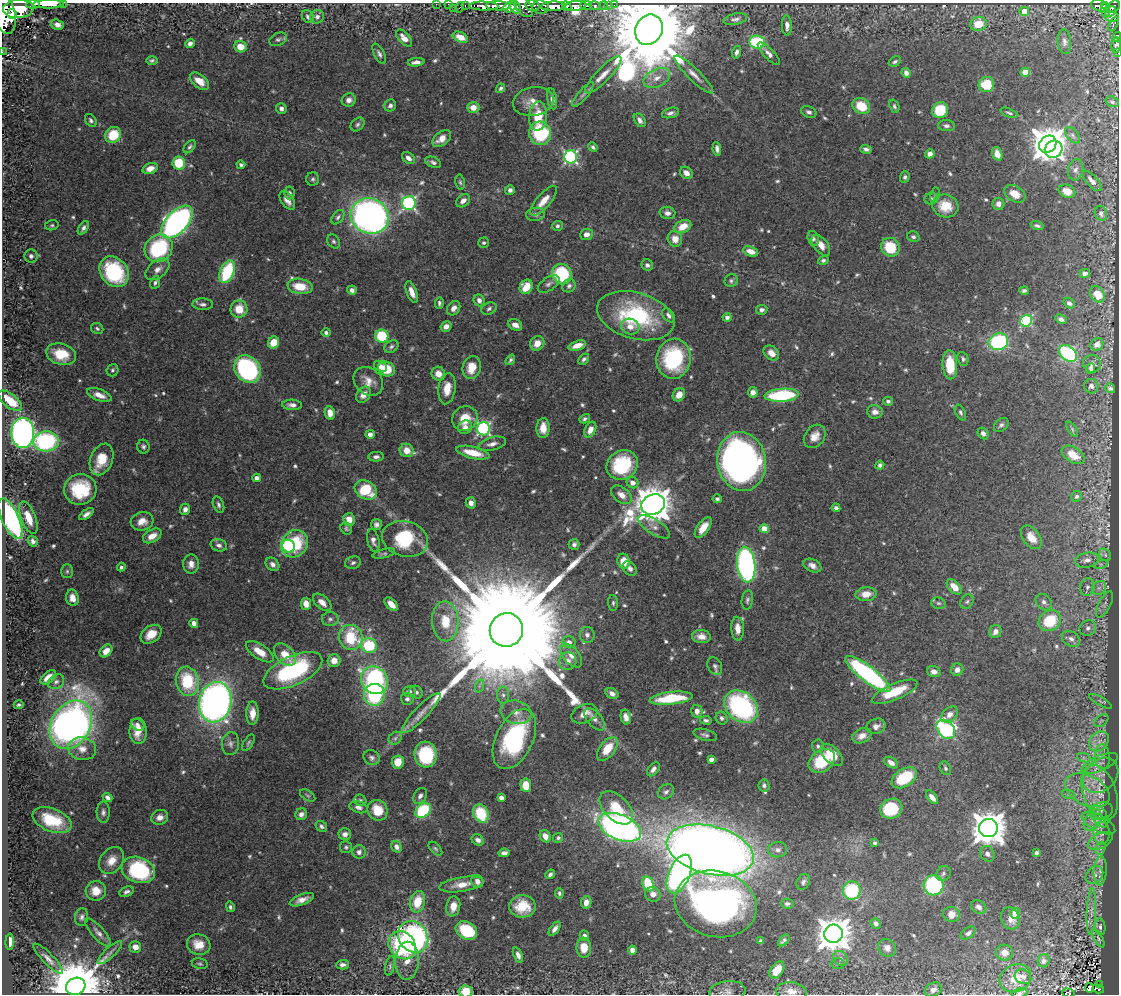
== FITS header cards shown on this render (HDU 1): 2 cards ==
NAXIS1  =                 1117
NAXIS2  =                  992

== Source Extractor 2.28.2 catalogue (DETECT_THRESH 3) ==
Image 1117 x 992 px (HDU 1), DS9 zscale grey, 1 PNG px = 1 image px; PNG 1121 x 996 px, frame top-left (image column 1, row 992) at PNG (2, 3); each listed source drawn as its Kron ellipse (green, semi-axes under 4 px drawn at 4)
Background 0.722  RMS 0.016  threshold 0.0481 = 3 sigma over >= 5 px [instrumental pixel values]
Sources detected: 675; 2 with non-positive FLUX_AUTO (blend fragments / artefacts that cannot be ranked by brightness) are neither listed nor drawn; of the other 673, the 500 brightest by FLUX_AUTO listed and drawn (173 fainter detections omitted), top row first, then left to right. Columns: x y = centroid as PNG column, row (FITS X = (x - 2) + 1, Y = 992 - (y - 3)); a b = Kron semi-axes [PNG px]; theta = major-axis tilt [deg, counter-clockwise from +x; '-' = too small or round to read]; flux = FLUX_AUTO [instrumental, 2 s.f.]
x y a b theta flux
63 3 2 2 - 23
33 4 6 4 7 430
48 4 15 3 0 1200
436 4 2 2 - 7.4
448 4 2 2 - 6.3
586 5 6 3 -3 140
609 5 3 3 - 13
614 5 2 2 - 6.7
1099 5 8 5 -18 190
465 6 3 2 - 18
484 6 14 4 -2 1000
498 6 12 4 -2 830
523 6 13 7 -51 460
532 6 7 5 -13 340
553 6 12 5 2 1400
566 6 5 3 - 300
575 6 11 5 5 960
595 6 5 3 - 110
604 6 4 3 - 31
1104 6 4 3 - 100
460 7 5 2 - 49
510 7 7 5 28 420
515 7 6 5 - 460
541 7 8 7 - 490
1114 7 7 5 51 250
454 8 2 2 - 3.6
18 9 15 9 4 2100
1106 10 7 3 -89 70
1024 11 5 4 - 15
1111 11 6 3 44 230
4 14 20 11 -77 2400
12 14 5 4 - 500
1111 16 7 5 -11 270
308 17 7 5 -50 3.1
317 17 7 6 - 3.7
735 19 12 5 12 4.3
978 24 8 7 - 22
1114 24 8 3 64 22
57 25 7 5 -18 4.8
787 26 10 5 -88 5.5
649 30 16 13 61 26000
460 37 8 5 -26 13
1117 37 5 4 - 150
404 38 10 5 -47 8.5
278 39 9 6 23 2.9
757 42 8 6 -4 92
1064 42 12 6 -85 4.3
190 43 5 4 - 4.2
1116 45 8 4 88 110
241 47 6 5 - 16
2 52 3 2 - 5.5
737 52 6 4 73 3.5
1118 53 3 2 - 5.3
379 54 11 5 -62 3.7
769 54 15 5 -46 5.3
152 60 6 4 -1 2.2
416 62 8 4 5 5.3
895 62 6 4 33 2.5
1025 72 4 4 - 20
906 73 5 4 - 4.8
603 75 25 7 46 13
694 75 26 6 -44 9.8
657 78 14 9 26 11
199 81 11 6 -38 13
986 84 8 7 - 44
501 88 5 4 - 2.4
583 94 15 5 50 4.4
552 99 11 4 -81 5.2
349 100 7 6 - 5.3
533 101 20 14 10 15
1112 102 7 5 -19 2.7
390 105 6 5 - 3.8
861 106 9 7 -32 27
894 106 7 5 -70 2.3
473 107 6 5 - 13
281 108 5 5 - 4.6
940 110 8 7 - 41
809 112 8 5 -22 3.5
670 113 9 5 17 4.4
1009 113 9 4 -22 2.3
538 116 14 9 86 27
91 120 7 5 -53 2.7
640 120 7 5 -56 4.6
357 124 8 6 46 2.7
946 126 8 5 -3 3.7
540 133 12 11 - 83
113 135 8 7 - 36
1073 135 10 5 -50 3.9
442 139 10 6 36 12
1048 144 9 8 - 2100
190 147 7 4 51 2.4
593 147 5 3 - 2.3
717 149 6 4 -81 4.5
866 149 6 4 -16 3.2
1054 149 9 8 - 300
930 154 5 4 - 5.9
997 154 7 5 -72 9.1
571 157 6 6 - 220
408 158 7 5 -40 5.7
433 162 8 5 -24 3.4
179 163 6 6 - 41
241 165 4 3 - 2.3
150 168 8 5 19 9.1
1076 170 11 7 77 5
686 173 7 5 -41 8.2
905 177 6 5 - 2.6
313 179 6 6 - 2.7
1092 181 13 5 -48 5.8
460 182 8 5 -79 2.3
510 190 5 5 - 3.9
1067 191 8 6 -24 13
290 193 6 5 - 2.6
1015 194 11 7 -30 15
935 195 7 5 81 2.1
931 198 6 5 - 2.7
287 200 10 6 -55 7.8
463 201 8 5 40 6.4
544 201 18 7 50 14
409 203 7 7 - 220
998 204 6 6 - 5.6
945 206 13 11 -19 24
667 213 8 6 -14 5
1101 213 7 6 - 3.1
536 214 9 6 9 4.7
370 216 19 17 -25 530
338 217 8 5 52 2.7
177 222 20 10 46 470
52 225 7 5 13 2.1
557 226 5 5 - 2.6
1037 226 6 3 -19 2.4
683 227 9 6 26 17
83 228 7 4 57 3.6
587 234 6 5 - 6.9
913 237 6 5 - 2.7
675 239 8 7 - 11
813 239 8 5 -75 3
333 241 8 6 -56 2.7
484 243 5 5 - 2.4
821 245 12 7 -51 10
890 247 10 8 -49 43
159 248 14 13 - 100
751 251 8 5 -19 10
31 256 6 6 - 4.1
823 260 5 4 - 2.4
647 265 6 5 - 3.1
158 269 14 8 38 8.3
114 272 16 13 -53 100
227 272 12 7 67 76
562 274 10 9 - 78
1085 274 5 4 - 5
731 281 7 6 - 2.6
155 283 6 4 67 2.3
549 284 12 6 35 4.5
300 286 12 7 -8 26
569 286 7 6 - 3.2
526 287 7 6 - 21
352 290 5 4 - 4.6
1024 290 4 3 - 2.3
412 292 11 5 -69 9
1097 294 9 6 -52 17
479 300 6 5 - 5.4
439 303 6 4 86 2.5
1069 303 6 5 - 3.9
203 304 10 5 -2 3.8
454 308 8 6 52 5.7
239 309 9 8 - 19
489 309 8 5 28 2.9
762 310 6 5 - 3.8
668 315 8 5 -53 4.1
636 316 39 23 -15 120
727 317 4 4 - 5.1
1061 319 6 4 -25 3.9
1026 321 6 5 - 130
515 325 7 5 -26 8.1
446 326 6 4 30 6.5
630 327 9 8 - 8.9
97 328 6 5 - 2.3
326 333 4 4 - 2.9
382 336 7 6 - 53
273 342 6 5 - 19
998 342 10 8 16 120
537 343 7 6 - 13
1097 344 6 6 - 7.4
577 345 9 4 18 13
391 347 7 5 35 2.7
771 353 8 6 -41 9.5
1068 353 10 7 -37 170
61 354 15 10 -17 30
584 359 6 4 44 2.9
674 359 20 17 84 99
963 359 7 5 -67 2.6
510 360 6 3 53 2.3
1092 364 9 8 - 5.3
950 365 14 7 -87 36
380 366 7 5 -29 5.8
472 368 12 9 76 19
1091 368 5 4 - 3.4
247 369 15 12 -52 220
387 369 9 7 -29 32
112 370 6 6 - 2.5
438 374 7 6 - 9.8
368 381 16 13 -43 13
1091 386 7 7 - 4.4
1110 388 5 4 - 2.9
447 389 16 8 82 16
753 392 5 5 - 6.4
99 395 13 6 -21 10
363 395 9 6 55 8.6
679 395 7 5 53 9.6
782 395 17 6 4 110
10 401 14 6 -39 36
888 401 4 4 - 3.3
292 405 10 5 -2 5.7
875 412 8 6 -5 6.7
960 412 8 4 -63 2.6
330 413 7 5 -78 10
465 418 13 12 - 24
585 419 5 4 - 2.4
1001 425 8 5 41 3.2
465 427 7 6 - 7
543 428 10 6 87 14
483 429 6 6 - 210
1072 429 9 4 -56 2.2
590 430 8 5 65 9.4
23 433 15 11 90 600
983 433 6 5 - 4.2
370 434 4 4 - 5.7
815 436 12 9 53 12
46 441 12 10 4 160
492 444 14 6 14 6.7
143 447 7 6 - 3
407 450 7 6 - 14
473 453 17 6 -13 22
1073 455 12 7 -32 16
376 457 8 4 2 3.7
102 459 16 11 67 27
741 461 30 24 -80 650
622 465 16 14 33 79
880 465 4 4 - 2.9
257 478 4 4 - 7.2
633 483 6 5 - 7.4
80 489 16 15 - 60
366 490 11 9 -30 49
621 495 11 7 -38 9.6
1076 496 6 5 - 2.5
717 499 4 3 - 2.4
471 503 5 5 - 6.7
218 505 8 5 -69 3.1
653 505 12 9 24 2900
836 508 4 4 - 3.9
185 509 6 5 - 5.3
86 514 8 4 37 4.8
28 518 17 7 -70 20
10 519 22 8 -65 280
349 520 6 6 - 13
142 521 11 9 16 11
376 524 6 5 - 3.5
654 527 18 7 -32 7.6
703 528 12 6 55 16
346 529 6 5 - 2.3
764 529 4 4 - 22
152 536 10 6 30 11
1031 537 13 8 -53 15
405 539 23 17 -15 73
373 540 11 6 -77 6.3
33 541 5 4 - 4.4
294 544 14 12 53 61
574 544 5 5 - 3.5
219 545 8 6 -15 4.3
288 546 6 6 - 180
384 554 11 4 15 2.3
1105 555 7 5 -49 2.4
1087 560 12 7 11 6.8
624 561 7 6 - 16
353 563 8 6 19 3
191 564 9 7 90 7.4
273 564 7 6 - 4.4
1101 564 7 4 18 2.1
746 565 18 9 -83 340
812 565 9 6 -25 6.2
121 567 4 4 - 2.4
630 568 8 6 -45 4.5
67 571 7 6 - 2.5
954 587 9 5 -46 14
1087 587 9 7 81 4.4
1099 588 8 6 44 4
866 594 10 7 6 13
72 598 8 6 -78 8.3
747 600 9 5 81 2.9
322 602 11 6 -42 9.4
967 602 7 6 - 2.6
1044 602 9 7 -46 4.6
613 603 8 5 -85 2.3
938 603 7 5 -14 2.7
306 604 6 5 - 12
391 604 8 5 -46 9.8
1105 604 14 6 63 5
330 619 8 7 - 3.8
445 621 20 13 -86 29
1050 621 12 10 36 43
194 623 4 4 - 10
1088 628 8 7 - 4.4
738 629 12 6 -86 9.8
506 630 17 16 - 85000
995 631 7 6 - 6.7
151 634 12 8 36 15
587 635 8 7 - 4.3
701 636 9 6 -5 8.4
351 637 13 11 -65 57
1071 639 10 7 -32 5.5
569 642 6 6 - 5.3
369 645 8 7 - 59
106 651 7 5 45 12
260 652 16 7 -34 17
285 655 13 8 -46 18
571 655 14 8 -50 8.2
334 660 6 6 - 12
568 661 9 8 - 8.7
715 666 9 6 -61 3.5
957 670 6 6 - 6.2
293 671 32 14 25 140
934 672 7 5 -18 6.4
868 674 28 7 -38 220
48 677 9 5 38 14
374 680 14 13 - 170
187 681 15 11 -76 62
56 682 9 7 34 4.6
479 686 7 4 71 2.2
409 692 6 5 - 3.4
416 692 7 6 - 3.2
895 692 24 8 23 38
612 694 7 5 -30 5.1
374 695 11 10 - 91
503 695 8 6 -88 3.9
671 698 21 6 6 48
407 699 6 6 - 2.9
1100 701 13 4 -30 2.6
215 702 20 16 77 680
19 705 5 3 - 2.2
741 707 18 14 -41 180
697 711 6 5 - 7.2
516 712 16 11 -14 12
252 713 12 6 89 11
421 713 27 6 46 11
584 714 13 9 22 12
950 714 10 6 40 7.2
626 717 7 5 -79 6.1
722 718 6 5 - 3.1
595 719 13 7 -48 5.8
706 720 6 4 -12 2.6
1101 721 8 5 38 2.1
71 725 26 19 60 810
138 725 7 5 -27 4.2
876 726 10 7 19 5.5
946 729 11 8 -48 210
138 731 13 8 -88 14
705 735 12 5 -15 3.3
862 736 10 7 25 8.7
395 738 7 6 - 3
514 739 32 18 65 130
1099 741 11 8 47 10
248 743 9 4 61 2.2
230 744 11 8 84 5.4
818 746 6 6 - 2.6
82 749 14 11 -10 12
607 749 14 7 52 24
426 755 13 11 -83 78
832 755 13 7 -46 19
1102 757 12 7 -86 7
372 758 8 7 - 3.8
1084 758 7 4 -19 2.6
711 759 4 4 - 7.2
822 761 14 10 35 52
398 762 6 6 - 17
891 763 7 5 -33 7.2
1100 763 19 7 23 11
945 768 7 5 -64 2.6
653 769 8 5 50 4.2
1101 775 20 15 46 21
904 778 14 8 33 49
526 785 7 5 -83 21
764 785 6 5 - 2.9
1087 790 24 15 -26 30
666 792 9 6 40 4.1
1100 792 29 16 -71 33
308 795 8 5 -31 2.1
1069 795 7 4 -19 2.2
420 796 8 6 57 4.4
107 797 5 4 - 3.7
932 797 8 4 -53 7.6
501 798 4 4 - 6.6
360 800 6 5 - 2.1
358 807 9 5 -16 5
616 808 20 12 -44 34
891 809 11 9 24 55
377 810 11 9 -58 22
423 810 9 6 40 83
1101 811 12 8 16 6.5
103 812 10 6 -89 4.1
481 813 9 7 -63 49
301 814 6 5 - 5.3
1100 816 11 7 -63 6.7
160 817 9 7 24 7.6
52 820 20 11 -21 43
1092 820 12 7 59 7.9
1098 823 18 8 -28 9
321 826 6 5 - 3
620 827 23 12 -22 570
988 828 9 9 - 2400
1102 833 11 8 -86 5.5
345 834 6 6 - 4.9
545 836 6 5 - 9.1
558 838 5 4 - 2.4
478 840 6 5 - 4.6
1100 841 13 7 28 5.7
875 843 4 3 - 2.3
346 847 6 6 - 2.3
396 847 6 4 -59 5.4
1100 848 7 5 64 2.3
435 849 8 5 -45 2.4
710 850 44 24 -14 2000
778 850 9 7 5 5.3
359 852 7 6 - 4.5
504 853 6 4 7 4.9
1036 853 4 3 - 2.6
987 854 8 7 - 4.1
112 860 14 11 53 14
138 870 17 13 -18 110
1100 871 14 6 86 6.7
550 874 5 4 - 3
679 874 20 10 67 380
943 874 8 6 53 2.9
1094 875 10 7 44 6.5
477 881 6 6 - 5.8
803 882 8 6 64 3.1
462 884 22 7 9 13
648 884 8 5 -70 59
934 885 10 10 - 120
96 891 10 10 - 15
852 891 9 9 - 82
126 892 7 4 24 3.4
559 893 5 4 - 2.6
653 894 8 7 - 7.3
302 900 13 5 21 8.4
417 902 11 7 75 26
586 902 6 5 - 8.6
716 904 41 33 -14 470
787 904 6 5 - 2.6
453 906 10 7 80 11
522 906 13 11 -3 26
230 907 5 4 - 2.3
979 907 8 6 -34 5.3
1091 912 23 4 87 7.8
1015 913 5 4 - 36
951 914 8 7 - 12
82 917 9 6 82 3.7
1010 918 11 9 -65 11
876 923 6 4 -49 4.3
1100 927 8 5 -84 2.7
555 929 8 4 53 5.6
466 931 11 8 -28 62
98 933 18 6 -48 5.8
968 933 8 5 35 3.5
834 934 9 9 - 2400
584 936 5 4 - 3.5
413 937 17 14 -55 250
1098 938 10 4 -60 2.1
784 940 7 4 47 2.4
761 941 4 4 - 2.9
10 942 8 4 88 12
199 944 12 10 -18 15
402 945 15 12 -48 110
135 947 6 6 - 8.6
584 948 10 7 -88 18
887 948 9 8 - 6.5
632 950 4 4 - 11
110 952 16 5 43 4.6
1004 952 8 8 - 8.7
518 955 8 4 -67 5.1
841 958 8 6 -48 4.3
48 959 20 5 -46 7
407 961 19 11 88 15
1044 961 6 6 - 3.4
837 963 6 5 - 2.1
200 964 8 5 -13 2.2
342 965 6 5 - 4.3
390 966 10 4 77 2.5
777 970 9 6 54 16
1023 977 8 7 - 4.2
1015 978 16 13 27 17
1099 985 3 2 - 4.2
76 986 10 8 18 9500
1090 988 4 4 - 6.3
1098 989 6 3 -17 18
933 990 9 7 32 4.5
466 991 7 6 - 21
727 991 18 10 6 9
791 991 15 9 -6 9.9
1019 993 8 5 10 2.5
1068 993 6 3 -15 23
At the frame edge (FLAGS 8, measured only in part): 14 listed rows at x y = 63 3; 33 4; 48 4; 436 4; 448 4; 4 14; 1117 37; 1116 45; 2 52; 1118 53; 466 991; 791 991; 1019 993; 1068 993
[173 fainter detections neither listed nor drawn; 2 non-positive-flux detections neither listed nor drawn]